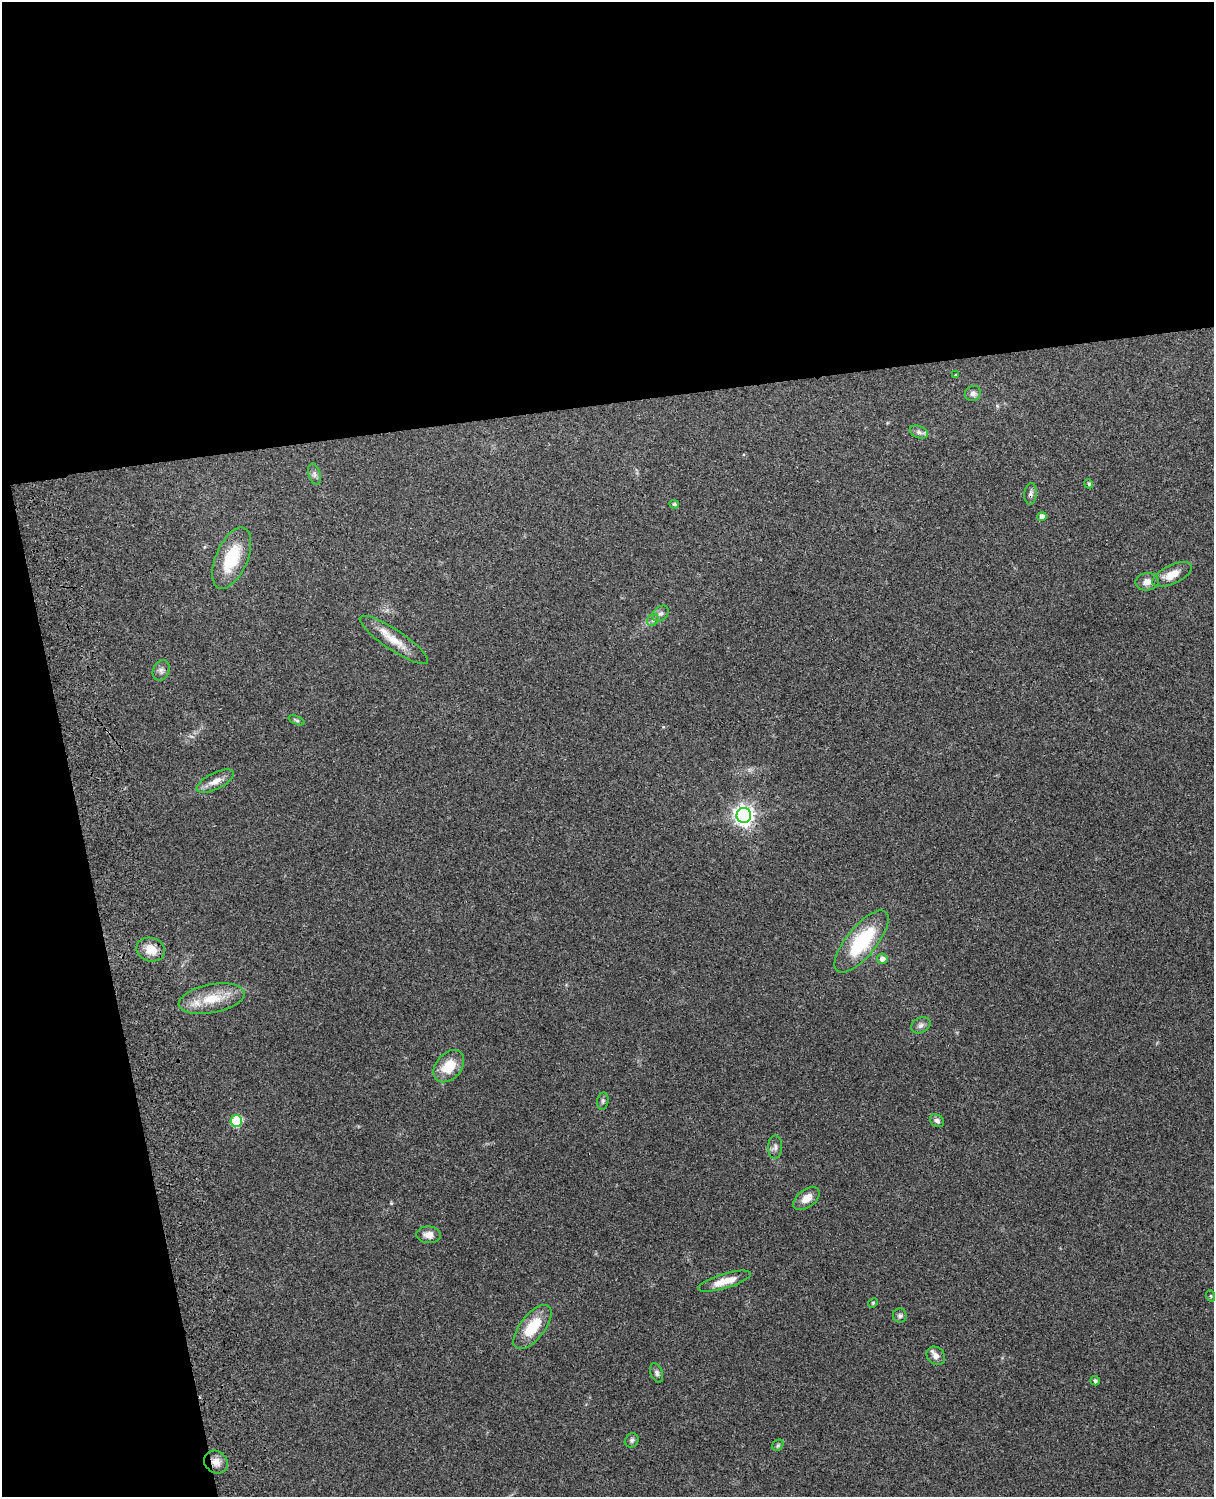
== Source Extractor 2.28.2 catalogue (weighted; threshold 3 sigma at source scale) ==
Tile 1 of 4 x 3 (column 1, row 1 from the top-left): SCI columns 119-1330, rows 3154-4648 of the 5085 x 4925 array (HDU 1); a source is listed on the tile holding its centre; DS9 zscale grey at full resolution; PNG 1216 x 1499 px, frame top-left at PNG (2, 2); each listed source drawn as its Kron ellipse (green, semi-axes under 4 px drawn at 4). Shown black and unused: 33% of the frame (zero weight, under 3 of 4 exposures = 6% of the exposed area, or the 3 px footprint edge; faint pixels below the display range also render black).
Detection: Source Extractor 2.28.2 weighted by HDU 2 'WHT'; one run over the whole footprint, this tile lists its part. Background 0.219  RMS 0.0084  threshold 0.0378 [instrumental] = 3 sigma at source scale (4.5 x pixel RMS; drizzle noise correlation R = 1.50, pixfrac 1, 0.05/0.05 arcsec/px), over >= 5 px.
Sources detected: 41; all 41 listed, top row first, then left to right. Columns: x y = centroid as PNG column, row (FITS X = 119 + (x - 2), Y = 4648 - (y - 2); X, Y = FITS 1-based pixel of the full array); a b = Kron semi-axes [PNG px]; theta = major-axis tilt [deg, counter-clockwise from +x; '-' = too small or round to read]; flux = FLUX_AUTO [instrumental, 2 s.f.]
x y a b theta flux
956 375 4 3 - 0.87
973 393 8 7 - 2.6
919 432 9 6 -20 2.9
314 474 11 6 -72 2.8
1089 484 5 4 - 1.4
1031 494 11 6 85 2.9
674 504 5 4 - 1.4
1042 516 5 4 - 5.4
232 558 33 16 67 39
1172 574 21 9 25 12
1147 582 11 8 7 6.3
661 613 9 7 42 2.7
653 620 6 5 - 2
394 640 40 10 -34 16
161 670 10 8 66 3.5
297 720 8 4 -22 1.4
215 781 20 8 26 8
744 815 7 7 - 450
861 942 38 15 51 58
151 950 14 11 -18 13
882 959 5 5 - 4.1
212 999 33 14 11 25
921 1025 10 7 27 3.3
449 1066 18 12 49 20
603 1101 9 5 82 1.8
236 1121 6 5 - 54
937 1121 8 5 -34 2.5
775 1147 11 7 86 3.3
806 1198 15 9 38 8.1
428 1235 12 8 -4 6.6
724 1281 27 7 17 13
1211 1296 6 3 -71 0.97
873 1303 5 4 - 0.94
900 1316 7 7 - 2.2
532 1327 26 12 52 28
936 1356 10 8 -41 5.1
657 1373 10 6 -69 2.4
1095 1381 5 4 - 1.4
632 1440 7 6 - 2
778 1445 6 5 - 1.3
216 1462 12 10 -38 6.8
Overlapping masked pixels (flux is a lower limit): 2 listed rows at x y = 1031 494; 216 1462